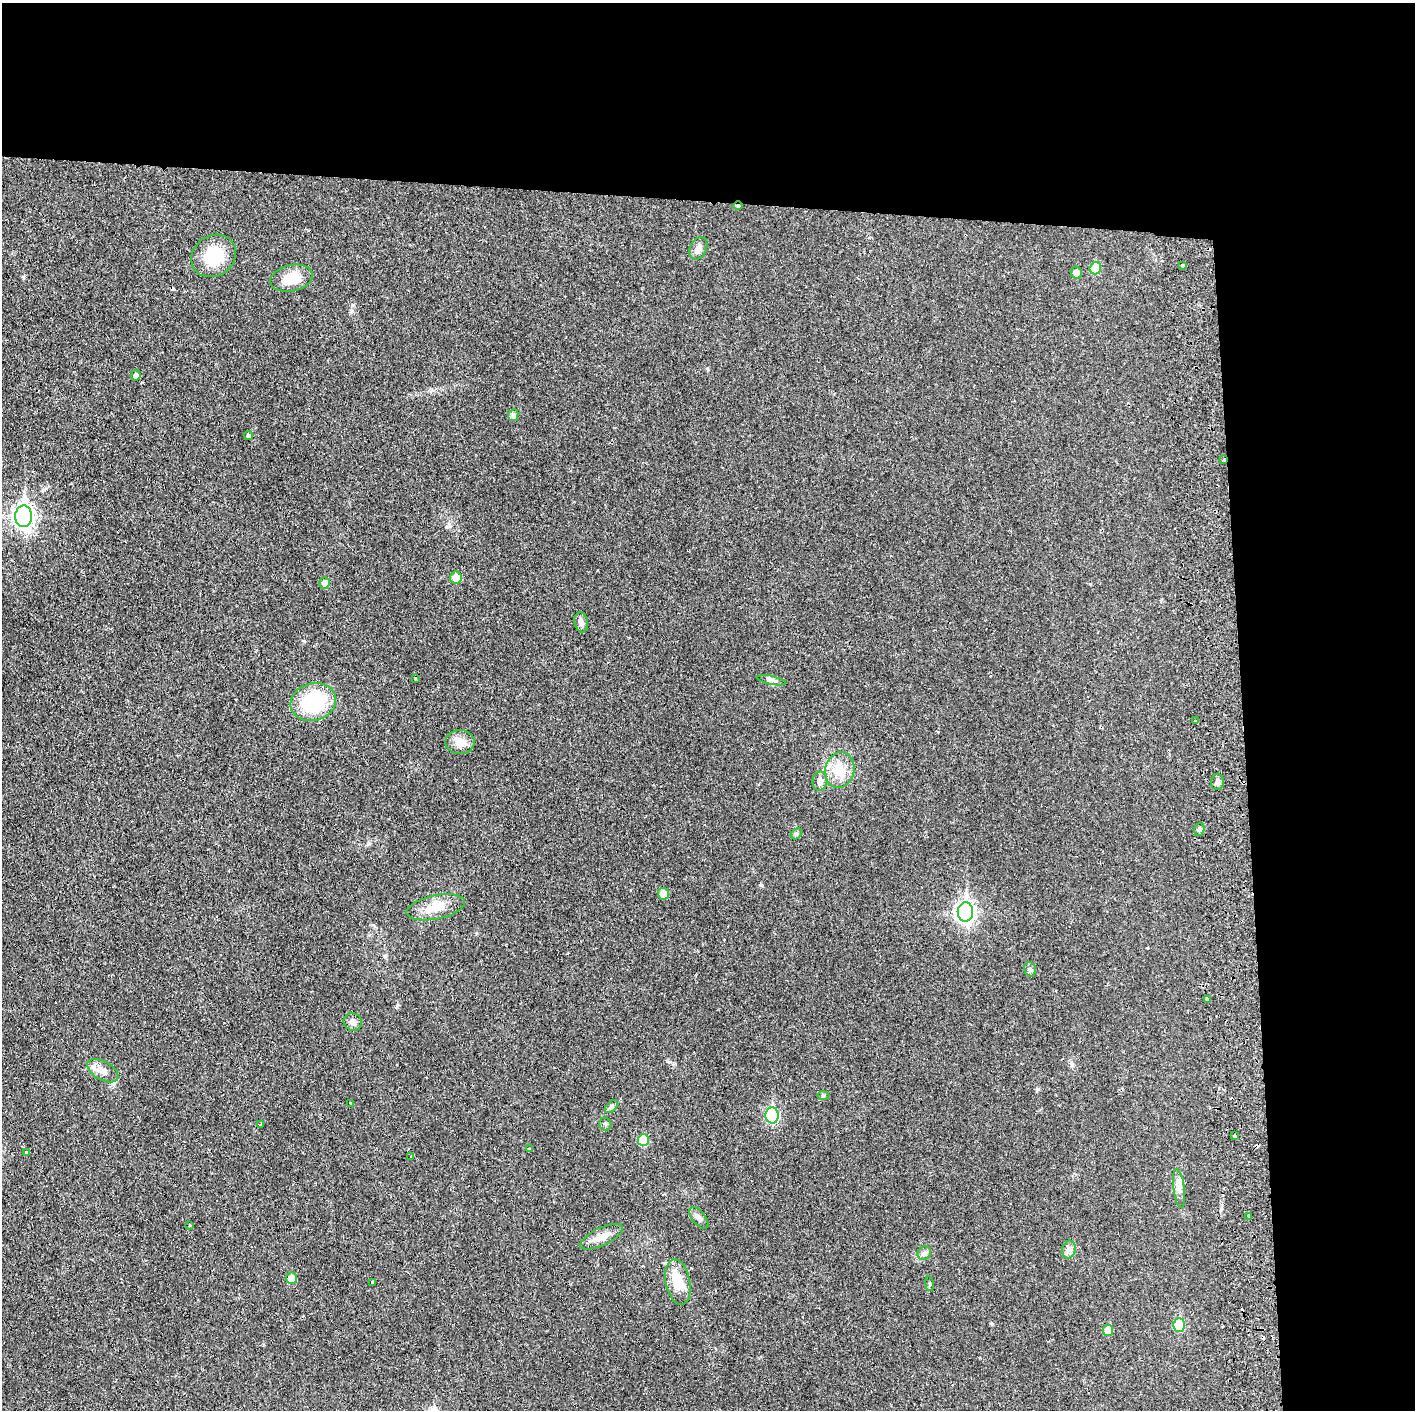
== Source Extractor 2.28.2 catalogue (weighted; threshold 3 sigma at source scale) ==
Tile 3 of 3 x 3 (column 3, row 1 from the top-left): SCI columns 2889-4301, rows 2823-4230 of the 4364 x 4233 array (HDU 1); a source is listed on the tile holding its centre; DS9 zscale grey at full resolution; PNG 1417 x 1412 px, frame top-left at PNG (2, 3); each listed source drawn as its Kron ellipse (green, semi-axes under 4 px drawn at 4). Shown black and unused: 24% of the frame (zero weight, under 2 of 3 exposures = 3% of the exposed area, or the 3 px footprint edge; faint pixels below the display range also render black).
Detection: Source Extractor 2.28.2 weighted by HDU 2 'WHT'; one run over the whole footprint, this tile lists its part. Background 0.0455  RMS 0.005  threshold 0.0224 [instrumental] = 3 sigma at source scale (4.5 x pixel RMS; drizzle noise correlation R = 1.50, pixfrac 1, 0.05/0.05 arcsec/px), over >= 5 px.
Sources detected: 62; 6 cosmic-ray / hot-pixel residue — neither listed nor drawn; the other 56 listed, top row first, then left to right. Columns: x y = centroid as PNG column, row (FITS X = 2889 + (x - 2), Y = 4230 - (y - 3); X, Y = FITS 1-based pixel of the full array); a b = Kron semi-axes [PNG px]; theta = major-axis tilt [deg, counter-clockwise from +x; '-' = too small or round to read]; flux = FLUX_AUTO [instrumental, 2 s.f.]
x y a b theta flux
738 206 5 4 - 0.83
698 248 12 8 63 2.7
214 256 23 20 36 18
1182 266 3 3 - 2.4
1095 268 6 6 - 12
1076 273 6 5 - 3
292 278 21 13 12 11
136 375 5 4 - 1.9
513 415 6 5 - 2.3
249 435 4 4 - 0.91
1224 460 3 3 - 0.83
24 516 10 8 89 240
456 578 6 6 - 6.8
325 583 5 5 - 3.2
581 622 10 7 -78 2
415 678 3 2 - 0.4
772 680 14 3 -11 1.2
313 702 23 18 16 35
1195 721 3 2 - 1
460 742 14 12 2 4.9
840 770 18 14 74 9.2
820 781 9 7 78 2.3
1218 782 8 6 88 1.6
1199 829 6 5 - 0.95
796 834 6 4 44 0.78
663 894 6 5 - 5.1
436 907 29 12 12 8.8
965 912 10 8 89 190
1030 969 7 5 -72 1.2
1207 999 3 2 - 1
353 1022 9 8 - 2.1
103 1071 17 9 -29 4.4
823 1095 6 4 1 0.68
351 1103 3 3 - 0.98
611 1106 8 4 45 1
772 1115 8 6 -86 52
261 1124 3 2 - 0.67
605 1124 6 6 - 0.93
1234 1136 3 3 - 1.3
643 1140 6 5 - 13
530 1149 4 3 - 0.77
27 1152 4 3 - 1.4
411 1157 3 3 - 0.47
1179 1188 19 5 -82 3
1249 1216 4 3 - 3.3
699 1218 13 6 -51 1.9
190 1225 3 2 - 0.44
601 1237 23 8 25 4.9
1069 1249 9 6 76 1.9
924 1253 7 6 - 1.3
291 1278 5 5 - 5.4
678 1282 23 12 -79 12
373 1283 3 3 - 0.98
929 1284 7 4 -81 0.68
1179 1325 6 5 - 16
1108 1330 6 5 - 6.4
Overlapping masked pixels (flux is a lower limit): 2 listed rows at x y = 738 206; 1224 460
Unlisted compact peaks at least as high as the median listed source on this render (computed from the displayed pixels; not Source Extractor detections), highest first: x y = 304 641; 992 1324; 352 305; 761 885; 1038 1089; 398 1005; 669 1062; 449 525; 707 368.